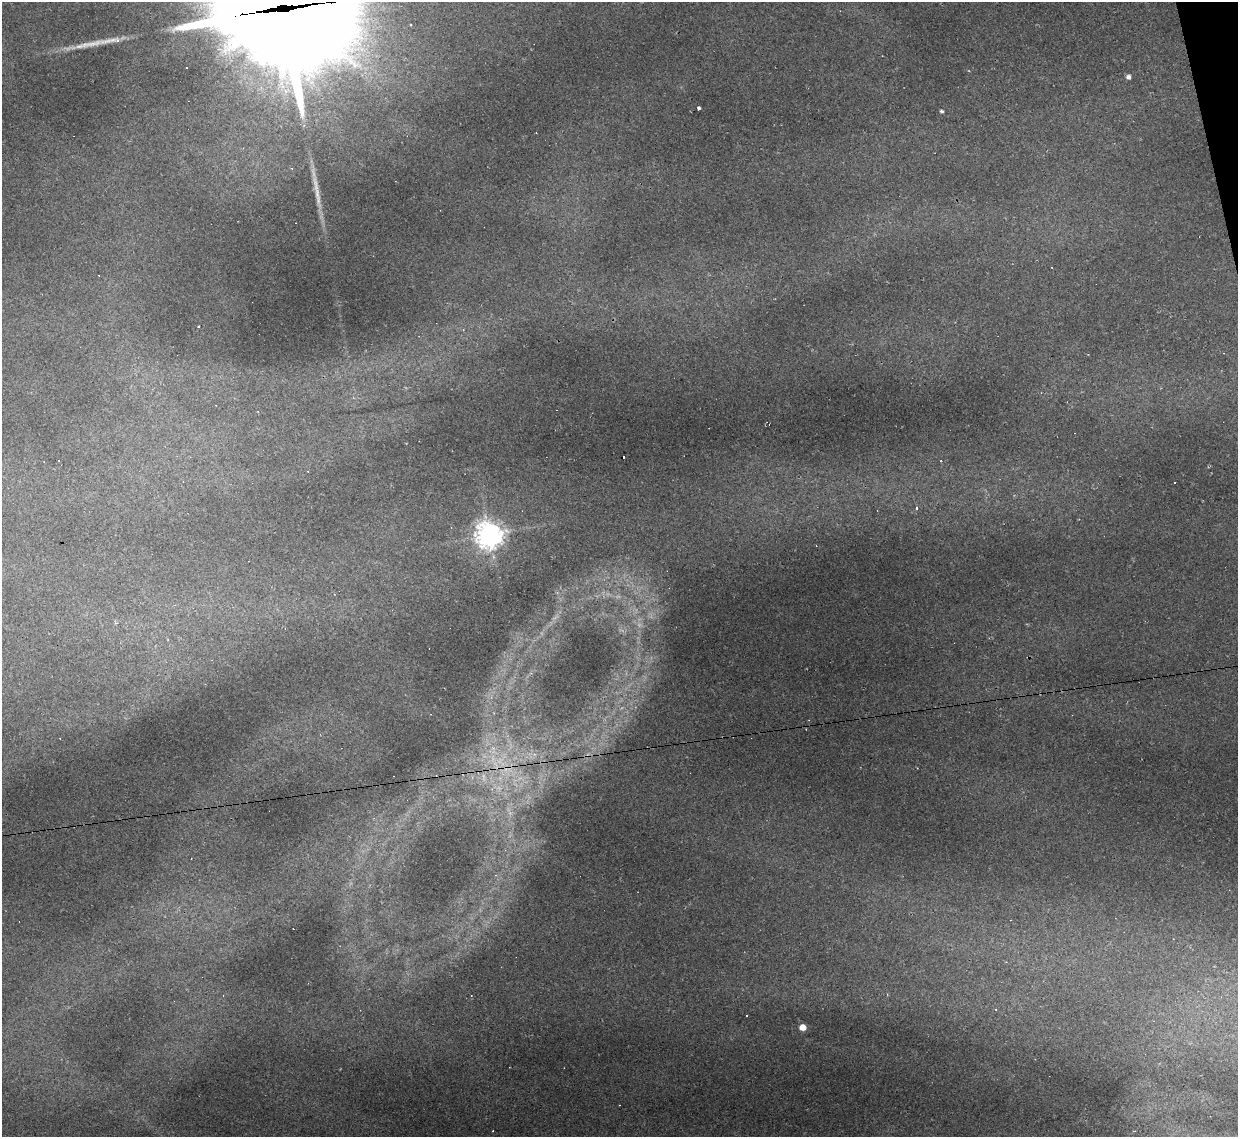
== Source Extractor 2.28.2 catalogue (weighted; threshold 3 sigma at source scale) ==
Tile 10 of 4 x 4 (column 2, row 3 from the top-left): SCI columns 1237-2472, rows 1386-2520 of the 4944 x 4925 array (HDU 1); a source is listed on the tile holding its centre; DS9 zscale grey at full resolution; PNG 1240 x 1139 px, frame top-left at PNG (2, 2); no overlay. Shown black and unused: <1% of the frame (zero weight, under 2 of 3 exposures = <1% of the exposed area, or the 3 px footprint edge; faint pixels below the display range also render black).
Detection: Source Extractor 2.28.2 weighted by HDU 2 'WHT'; one run over the whole footprint, this tile lists its part. Background 0.161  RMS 0.0089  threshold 0.0399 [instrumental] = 3 sigma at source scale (4.5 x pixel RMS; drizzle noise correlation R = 1.50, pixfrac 1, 0.05/0.05 arcsec/px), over >= 5 px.
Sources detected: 26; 1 too faint to see at this stretch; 10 cosmic-ray / hot-pixel residue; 1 long thin detection or spike segment (spike, bleed or trail) — not listed; the other 14 listed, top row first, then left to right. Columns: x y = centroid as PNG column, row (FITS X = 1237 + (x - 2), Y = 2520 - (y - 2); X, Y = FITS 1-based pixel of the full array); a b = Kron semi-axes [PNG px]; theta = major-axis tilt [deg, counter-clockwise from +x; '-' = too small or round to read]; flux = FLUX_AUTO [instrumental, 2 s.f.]
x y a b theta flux
285 8 71 35 7 44000
187 67 3 3 - 2
1128 77 5 4 - 3.5
699 108 3 3 - 3.9
941 111 4 3 - 1.7
317 196 41 7 -81 15
198 326 3 2 - 1
1174 482 3 2 - 1.1
917 508 3 3 - 6.4
489 535 9 8 - 1100
995 1009 4 3 - 0.93
746 1016 3 3 - 4.8
802 1027 5 5 - 11
619 1105 2 2 - 0.66
Overlapping masked pixels (flux is a lower limit): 1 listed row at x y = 285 8
Isophote crosses this tile's border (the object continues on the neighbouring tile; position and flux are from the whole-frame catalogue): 1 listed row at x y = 285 8